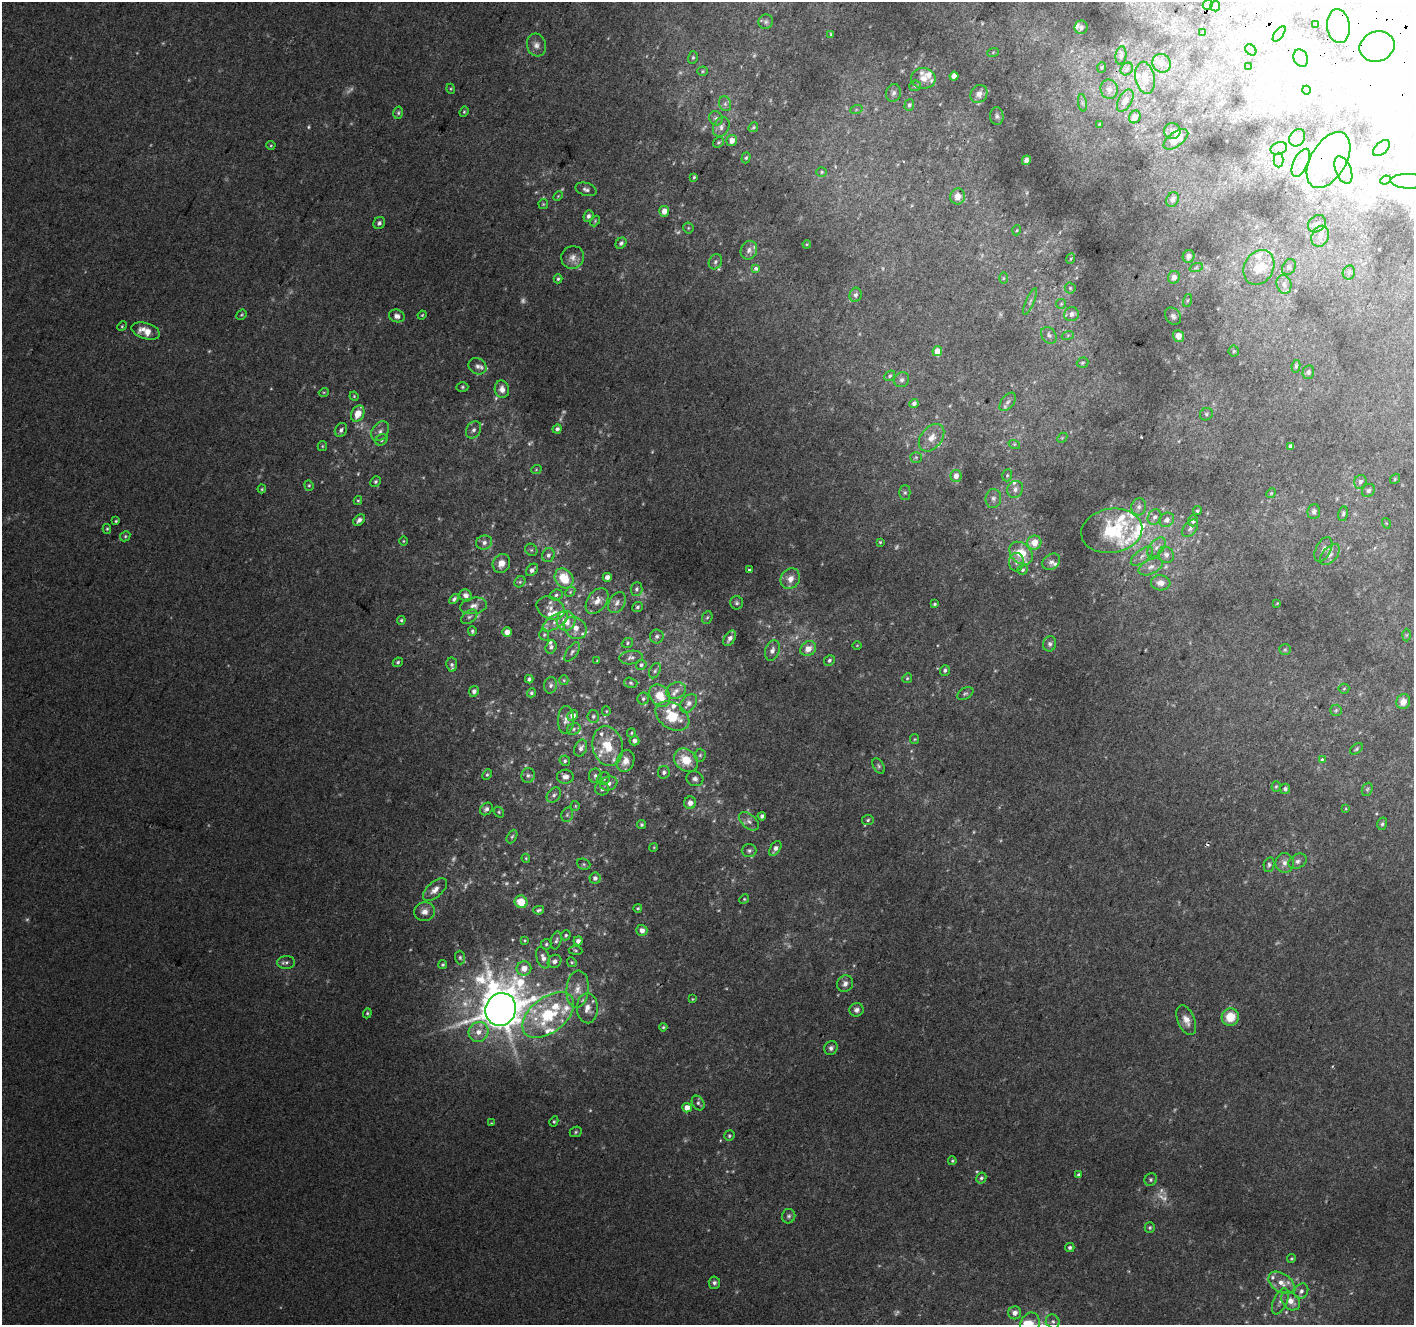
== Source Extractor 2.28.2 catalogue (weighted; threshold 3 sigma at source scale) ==
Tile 10 of 4 x 4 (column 2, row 3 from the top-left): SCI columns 1441-2852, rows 1635-2957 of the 5694 x 5850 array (HDU 1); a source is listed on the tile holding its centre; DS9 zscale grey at full resolution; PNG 1416 x 1327 px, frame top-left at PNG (2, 2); each listed source drawn as its Kron ellipse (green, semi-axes under 4 px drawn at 4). Shown black and unused: <1% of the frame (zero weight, under 2 of 3 exposures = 2% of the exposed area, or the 3 px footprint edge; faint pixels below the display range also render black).
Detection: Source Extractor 2.28.2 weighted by HDU 2 'WHT'; one run over the whole footprint, this tile lists its part. Background 0.0702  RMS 0.013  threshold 0.0594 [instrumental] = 3 sigma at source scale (4.5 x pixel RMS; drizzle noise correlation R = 1.50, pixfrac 1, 0.0396/0.0396 arcsec/px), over >= 5 px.
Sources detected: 458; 50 too faint to see at this stretch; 19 inside a brighter object's white glare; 2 cosmic-ray / hot-pixel residue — neither listed nor drawn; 40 inside a brighter listed object's ellipse — not listed separately; the other 347 listed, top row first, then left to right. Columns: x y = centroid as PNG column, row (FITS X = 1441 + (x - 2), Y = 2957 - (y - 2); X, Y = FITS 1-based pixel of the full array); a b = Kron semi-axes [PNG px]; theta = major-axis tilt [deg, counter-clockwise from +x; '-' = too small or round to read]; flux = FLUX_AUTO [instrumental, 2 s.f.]
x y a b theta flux
1208 5 5 4 - 3.6
1215 6 5 5 - 1.8
766 22 7 7 - 3.5
1316 25 3 3 - 3.3
1338 26 17 11 -82 15
1081 27 6 6 - 3.9
1203 33 3 2 - 1.4
831 34 4 4 - 1.5
1279 34 9 4 54 3.8
536 45 11 9 -74 7.4
1377 46 18 15 21 180
1251 50 6 4 -48 2.3
993 52 6 3 19 1.4
1121 55 9 5 81 3.4
693 57 6 5 - 2.2
1301 58 9 7 -64 6.1
1162 63 9 9 - 7.4
1248 66 2 2 - 0.99
1102 67 5 3 - 1.5
1127 69 7 5 48 3
702 71 5 4 - 1.6
954 76 4 4 - 14
923 78 12 10 -7 11
1145 78 16 9 -79 17
915 86 5 5 - 2.1
451 89 5 3 - 1.2
1109 89 10 8 -76 6.2
1306 90 4 3 - 0.95
893 93 9 7 74 5.1
979 94 9 8 - 7.8
1125 101 12 6 61 9.8
1082 103 9 4 -81 2.8
725 104 8 6 -70 3.5
909 105 6 4 71 3
856 110 6 4 20 2.1
464 112 5 4 - 1.7
398 113 6 4 78 2.4
997 116 9 6 -85 3.6
1135 117 6 5 - 10
716 118 7 6 - 3.5
1099 124 3 2 - 0.89
721 127 10 7 62 6
753 127 5 4 - 1.8
1172 131 8 8 - 7.5
1297 138 9 7 56 6.1
1176 139 14 7 36 30
732 141 5 5 - 11
719 142 6 4 33 2
271 145 4 4 - 1.4
1279 148 8 6 18 4.9
1381 148 10 6 42 4
746 158 6 4 72 1.9
1026 160 5 4 - 3.8
1278 160 7 5 -90 3.6
1328 160 31 17 59 55
1301 163 15 7 64 12
1343 170 14 8 -67 9.6
822 172 5 5 - 1.8
694 177 3 3 - 1.8
1385 180 5 4 - 1.8
1409 181 19 7 -2 14
586 189 11 6 -16 4.5
558 196 6 3 46 1.3
958 196 8 7 - 12
1172 199 7 6 - 5.1
543 204 5 5 - 1.6
664 211 5 5 - 11
588 216 6 5 - 4.1
595 221 6 4 47 1.5
379 223 6 5 - 3.6
1317 224 10 7 43 6.5
688 228 5 5 - 1.7
1017 230 5 3 - 1.2
1320 236 11 8 64 9.9
621 243 6 5 - 3.4
807 244 4 3 - 1.2
749 250 9 8 - 6.8
1189 256 6 5 - 4.4
573 257 11 11 - 8.7
1070 259 5 3 - 1.4
715 262 8 6 65 3.8
1259 267 18 14 61 25
1289 267 8 6 62 3.9
756 268 3 3 - 13
1196 268 7 4 19 2.3
1349 272 7 6 - 3.5
1174 277 6 5 - 8.5
1003 278 5 4 - 1.5
558 279 4 3 - 2
1284 284 9 7 -74 6.4
1070 288 5 5 - 2
856 295 7 6 - 4
1187 300 7 3 71 1.5
1030 301 14 3 68 4.2
1061 304 5 5 - 1.8
1071 314 7 7 - 6.2
242 315 5 4 - 1.7
422 315 4 3 - 1.3
397 316 8 6 -17 5.8
1173 316 9 7 -52 4.2
122 326 5 4 - 1.6
146 331 15 8 -17 19
1049 335 9 7 -51 4.5
1068 335 6 4 19 1.8
1178 336 6 5 - 11
937 351 5 5 - 17
1234 351 5 5 - 2
1083 363 6 5 - 2.2
478 366 9 8 - 5.3
1296 366 6 4 81 2.2
1308 372 7 5 77 3.2
890 376 6 4 41 2.3
902 380 8 7 - 3.9
462 387 6 5 - 2.1
502 389 9 7 -77 8.6
324 392 5 3 - 1.3
354 396 5 4 - 1.3
1008 402 11 6 52 5
914 403 5 4 - 4
358 414 8 6 63 19
1206 414 7 6 - 2.6
557 429 4 4 - 3.9
341 430 7 6 - 4.2
473 430 9 7 56 5.3
380 431 11 8 53 6.8
931 438 15 10 51 13
1062 438 6 4 46 1.4
381 440 6 5 - 2.7
1014 444 6 4 -17 1.8
322 446 5 4 - 1.5
1291 446 4 4 - 5.5
916 457 5 5 - 1.9
536 470 5 3 - 1.2
1007 475 6 4 71 2
956 476 6 5 - 8.4
1395 479 5 4 - 1.8
375 482 5 5 - 2.4
1360 482 7 6 - 4.5
309 485 5 4 - 1.7
262 489 4 3 - 1.5
1015 489 9 7 58 5.6
1368 490 7 6 - 3.2
905 492 7 5 90 2.6
1271 493 5 4 - 1.4
993 499 9 7 83 5.6
358 500 4 4 - 1.5
1139 507 9 7 73 5.5
1197 511 4 4 - 2
1314 512 7 6 - 4.2
1343 514 7 5 79 2.8
1155 517 8 6 61 5.8
359 520 7 4 39 6
1167 520 8 6 40 7.1
116 521 4 3 - 1.6
1193 521 5 5 - 5.6
1386 523 5 3 - 1.2
1190 528 10 6 51 4
107 529 5 4 - 1.5
1112 531 31 22 9 83
125 536 5 4 - 1.9
403 541 5 3 - 1.2
484 542 8 7 - 5.1
880 542 3 3 - 1.3
1034 542 7 7 - 17
1156 547 12 6 48 7.6
1323 549 13 7 64 6.9
531 550 7 5 -45 2.5
1021 553 13 9 -42 34
548 555 7 6 - 3.7
1166 555 8 7 - 7.1
1330 555 12 7 47 6.8
1142 556 13 6 38 6.9
1016 562 9 7 87 5.8
1051 562 9 7 38 5.1
501 563 10 8 62 11
1151 567 13 7 25 8.4
532 570 7 5 47 4.3
750 570 3 3 - 3
1023 570 5 4 - 2.3
607 577 4 4 - 7
564 578 10 8 -54 35
790 579 11 9 57 11
520 582 6 5 - 2.1
1161 583 10 7 -5 10
637 589 7 6 - 3.3
570 592 6 4 47 1.9
466 595 6 6 - 7.3
556 595 7 5 18 3.1
454 599 6 4 47 3.3
597 601 14 9 54 11
617 603 11 7 59 6.7
737 603 6 6 - 2.9
1277 603 4 3 - 0.89
934 604 4 3 - 1.8
474 606 13 8 9 8.2
637 607 5 5 - 2.7
551 608 15 11 -25 11
469 617 9 6 37 3.6
707 617 6 5 - 2
401 620 4 4 - 1.9
566 621 10 9 - 18
555 622 15 6 34 9.3
575 628 12 10 -41 16
472 631 4 3 - 2.2
507 632 4 4 - 12
544 635 6 5 - 2.1
1406 635 6 4 88 1.7
657 636 7 7 - 4.2
730 638 8 5 58 6.4
627 643 6 4 20 2.2
1050 644 8 6 78 3.9
857 645 5 3 - 0.99
551 647 7 5 71 3.2
808 649 8 7 - 12
772 650 10 7 71 6.5
1285 650 6 5 - 2.3
572 652 11 5 55 3.8
631 657 12 6 7 5
829 660 6 5 - 2.7
597 661 3 3 - 1.2
398 662 5 4 - 2.3
452 664 7 5 -83 3
641 665 5 5 - 2.7
945 670 5 5 - 3.3
655 671 8 5 63 3
907 678 5 4 - 1.8
529 679 4 3 - 2.7
564 680 5 4 - 1.7
631 683 7 5 -17 2.3
551 685 8 6 78 4
1344 689 5 5 - 1.6
474 691 5 4 - 5
676 691 10 8 22 6.4
531 693 5 4 - 2
965 693 9 5 29 2.9
660 696 12 9 -56 25
643 699 6 5 - 2.9
1403 702 7 7 - 11
688 703 10 7 52 7.1
1336 710 6 5 - 2.6
606 711 5 4 - 1.4
573 716 5 5 - 9.3
593 716 6 6 - 2.8
672 716 18 12 -33 40
566 720 14 8 88 8
574 729 7 5 25 3
631 733 4 4 - 1.4
915 739 5 4 - 1.4
634 741 5 4 - 4.6
608 746 20 15 -79 33
581 748 9 6 68 5.3
1356 749 7 4 34 2.4
700 755 6 5 - 2.4
1322 759 4 3 - 3.3
686 760 13 10 -40 30
565 761 5 5 - 2.4
625 761 11 8 69 11
879 766 8 5 -59 2.9
664 772 6 6 - 3.5
487 775 5 4 - 1.8
528 775 7 6 - 4
595 776 7 6 - 3.5
565 777 8 7 - 7.2
604 778 7 6 - 2.8
695 779 8 7 - 5
609 783 9 6 19 5.8
1276 786 5 4 - 1.6
602 789 7 6 - 3.5
1285 789 5 5 - 3.5
1367 789 7 5 68 2.2
554 795 8 6 50 3.8
690 803 6 6 - 7.8
575 806 5 4 - 1.6
486 809 7 5 45 3.9
1346 809 3 2 - 1.3
499 812 6 4 -50 1.8
567 815 7 5 74 2.6
762 816 4 4 - 3.8
868 820 6 5 - 2.3
749 821 11 7 -40 6.2
1382 824 6 5 - 2.4
642 825 4 4 - 2.1
512 837 7 4 62 2.5
654 847 4 3 - 1.2
775 848 8 5 58 6
749 851 7 6 - 3.4
526 858 4 4 - 1.3
1297 861 9 7 29 4.8
1285 863 10 9 - 8.4
584 864 7 5 -21 2.2
1269 865 7 5 77 2.9
595 878 5 5 - 4.9
435 890 15 7 42 10
744 899 5 4 - 1.7
521 902 6 6 - 27
638 908 4 3 - 1.6
539 910 5 3 - 2.6
424 912 11 9 11 8.6
642 930 5 5 - 7.5
566 935 5 4 - 2.1
525 940 3 3 - 1.2
556 940 9 5 77 3.4
578 941 4 4 - 5.7
546 944 5 5 - 2.1
575 950 7 4 -8 1.9
460 957 7 5 -89 2.7
543 958 11 6 -71 6.4
554 961 7 6 - 5.4
286 962 9 6 2 4.4
572 962 5 4 - 1.7
443 964 4 4 - 2.2
524 968 7 7 - 14
845 984 8 7 - 6.1
578 989 18 11 85 16
692 999 4 3 - 1.1
587 1008 15 10 -87 13
501 1009 16 15 - 5100
857 1010 7 7 - 4.8
367 1013 5 4 - 1.8
548 1015 30 17 38 91
1230 1017 9 8 - 28
1186 1020 16 8 -67 11
663 1027 4 4 - 1.7
478 1032 10 9 - 14
831 1048 7 6 - 4
698 1103 8 6 -59 3.3
687 1108 5 4 - 12
554 1121 5 4 - 2
491 1123 4 3 - 1
576 1132 6 5 - 2.1
729 1136 5 5 - 2
952 1161 4 3 - 1.5
1078 1175 4 3 - 2
981 1178 6 5 - 2.7
1151 1179 6 6 - 2.6
789 1216 7 6 - 3
1150 1228 5 5 - 2.2
1070 1247 5 4 - 3.2
1291 1259 4 4 - 1.4
714 1283 6 5 - 3.7
1281 1283 14 9 -35 14
1301 1291 8 6 59 5.1
1280 1301 14 7 66 6.9
1291 1301 11 8 -44 12
1015 1313 6 6 - 7.8
1053 1322 7 6 - 4
1030 1324 11 9 71 19
Overlapping masked pixels (flux is a lower limit): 2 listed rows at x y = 1377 46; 1301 163
Isophote crosses this tile's border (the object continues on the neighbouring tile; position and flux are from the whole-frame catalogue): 2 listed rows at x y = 1409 181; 1030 1324